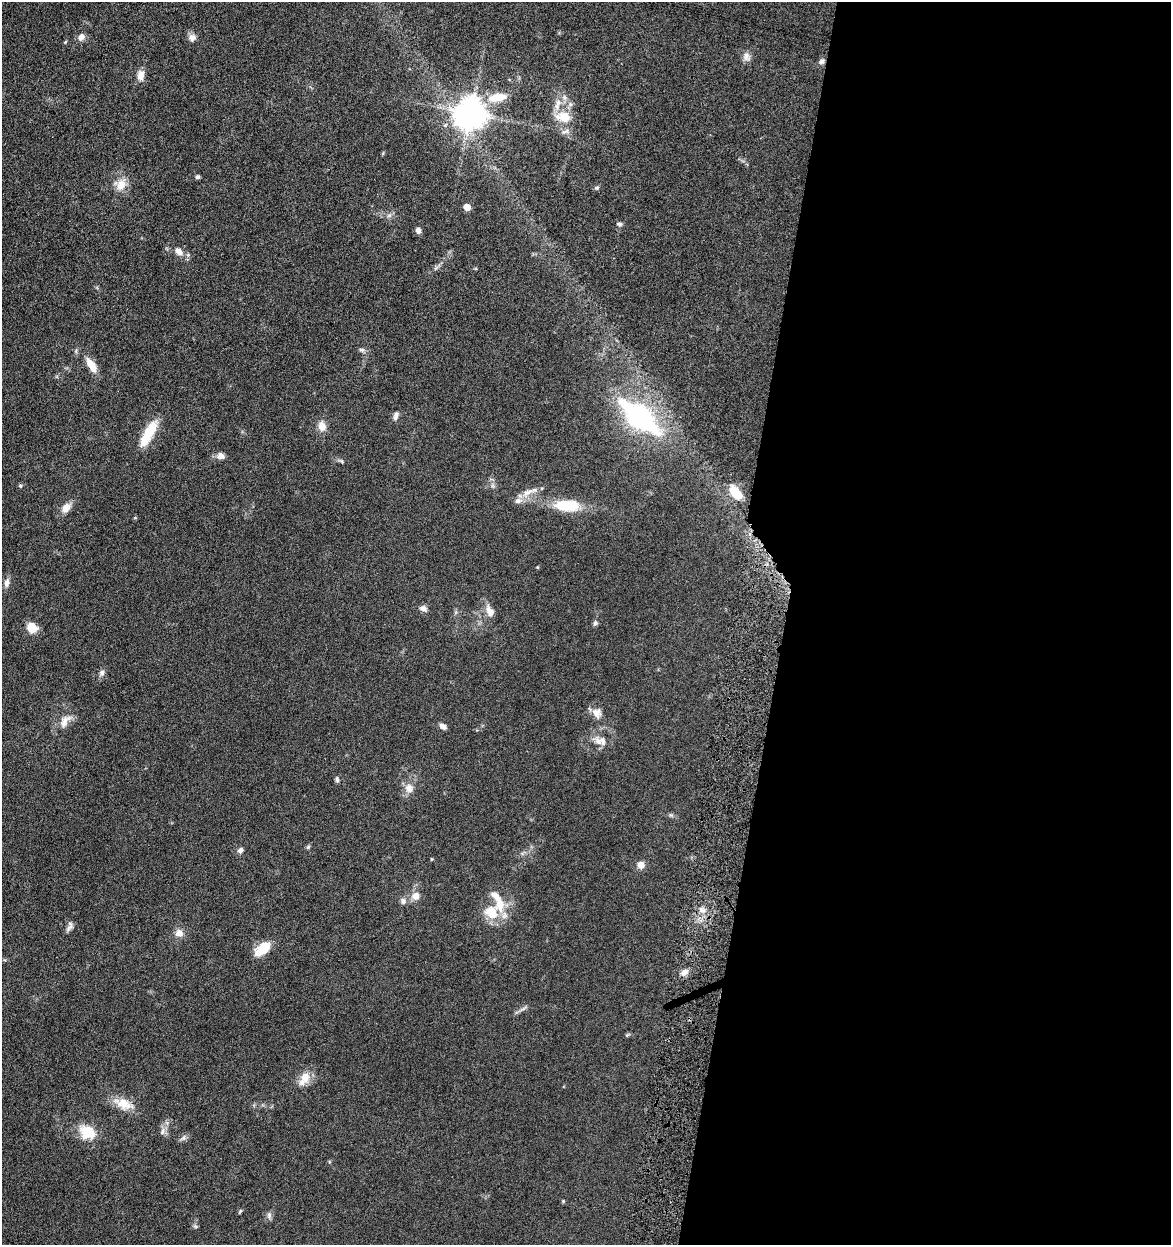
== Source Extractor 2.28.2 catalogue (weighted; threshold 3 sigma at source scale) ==
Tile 12 of 4 x 4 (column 4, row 3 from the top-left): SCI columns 3748-4916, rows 1249-2491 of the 5040 x 4982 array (HDU 1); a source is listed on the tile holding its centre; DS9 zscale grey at full resolution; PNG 1173 x 1247 px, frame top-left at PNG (2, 2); no overlay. Shown black and unused: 35% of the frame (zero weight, under 4 of 8 exposures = <1% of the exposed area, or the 3 px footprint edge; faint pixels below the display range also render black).
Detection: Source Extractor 2.28.2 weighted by HDU 2 'WHT'; one run over the whole footprint, this tile lists its part. Background 0.042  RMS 0.0046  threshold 0.0189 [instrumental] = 3 sigma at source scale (4.09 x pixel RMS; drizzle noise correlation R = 1.36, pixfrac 0.8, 0.05/0.05 arcsec/px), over >= 5 px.
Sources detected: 73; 1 inside a brighter object's white glare — not listed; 6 inside a brighter listed object's ellipse — not listed separately; the other 66 listed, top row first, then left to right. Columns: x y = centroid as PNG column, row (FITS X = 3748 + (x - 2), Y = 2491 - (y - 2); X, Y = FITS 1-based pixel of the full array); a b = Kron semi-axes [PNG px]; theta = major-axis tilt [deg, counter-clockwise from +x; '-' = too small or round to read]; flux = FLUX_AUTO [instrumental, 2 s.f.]
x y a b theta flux
81 37 8 7 - 2.3
192 37 9 9 - 2.1
65 42 5 3 - 0.37
746 56 11 8 -87 2.2
821 62 8 6 31 1.2
141 75 12 8 80 3.4
498 97 18 10 5 7.9
564 97 7 4 -71 0.97
558 103 9 6 80 2.2
570 104 6 4 -71 0.82
471 113 10 9 - 700
563 117 16 11 -9 8
566 131 11 5 22 1.4
198 177 4 4 - 1
121 185 17 12 66 5.1
597 188 6 5 - 0.75
467 207 5 5 - 6.9
619 224 7 4 -8 0.85
418 230 7 6 - 1.6
179 251 13 8 -42 3
361 350 8 6 -3 0.95
91 365 19 8 -58 5.5
396 416 11 6 73 1.6
640 417 36 15 -39 82
322 426 11 8 -75 3.9
148 433 32 10 61 12
221 456 10 8 -23 2
20 486 6 4 -68 0.56
527 492 18 7 26 3.7
736 493 18 10 -50 8.2
567 505 29 13 -1 15
66 508 13 10 50 3.5
537 567 4 3 - 0.4
6 583 12 6 78 2
423 609 10 7 -26 1.7
490 611 16 9 -66 3.4
595 623 7 5 75 0.94
32 628 10 9 - 7
102 673 8 7 - 1.4
597 713 13 12 - 3.3
65 721 22 12 56 4.8
443 726 8 5 -33 1.7
598 741 11 10 - 2.9
337 779 8 5 -82 0.79
409 788 14 11 -76 3.4
308 847 6 5 - 0.62
240 850 8 6 46 1.2
641 865 7 7 - 2.9
415 896 9 9 - 3.4
403 901 8 8 - 1.6
702 910 9 6 -34 2.1
491 912 20 18 15 11
69 926 15 6 65 1.6
179 933 10 9 - 2.8
264 949 16 13 38 7.9
684 972 10 7 39 2.1
627 1035 6 4 42 0.55
305 1077 15 12 80 5.4
124 1104 29 13 -20 7.4
162 1131 10 7 60 1.8
87 1132 21 16 -26 10
183 1138 6 6 - 1.1
563 1201 5 4 - 0.43
240 1211 6 4 46 0.55
269 1215 10 6 90 1.3
195 1226 6 4 -18 0.61